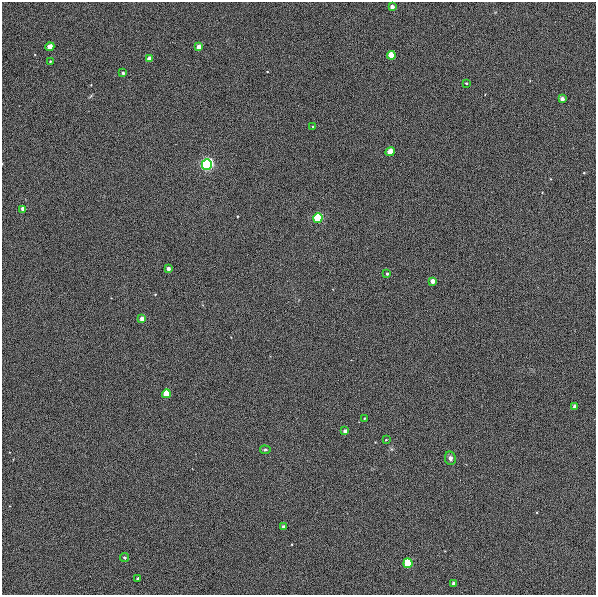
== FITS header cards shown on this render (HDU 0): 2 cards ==
NAXIS1  =                  594
NAXIS2  =                  593

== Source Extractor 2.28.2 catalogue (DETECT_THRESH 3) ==
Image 594 x 593 px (HDU 0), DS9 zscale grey, 1 PNG px = 1 image px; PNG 598 x 597 px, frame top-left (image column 1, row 593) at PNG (2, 2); each listed source drawn as its Kron ellipse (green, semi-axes under 4 px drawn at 4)
Background 1140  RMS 14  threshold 41.7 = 3 sigma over >= 5 px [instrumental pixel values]
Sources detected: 30; all 30 listed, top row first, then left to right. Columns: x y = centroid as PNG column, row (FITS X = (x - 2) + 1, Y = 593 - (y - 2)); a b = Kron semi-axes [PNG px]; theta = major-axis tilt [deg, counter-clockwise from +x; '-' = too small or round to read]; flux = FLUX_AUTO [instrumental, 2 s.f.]
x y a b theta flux
392 7 4 3 - 4800
50 47 4 4 - 8400
199 47 4 4 - 6900
391 55 4 4 - 21000
149 59 4 3 - 6100
50 61 3 3 - 830
123 73 3 3 - 1400
466 83 3 3 - 1000
562 99 4 3 - 4200
313 126 3 3 - 780
390 152 5 4 - 13000
207 164 5 5 - 330000
23 209 4 3 - 4800
318 218 5 4 - 99000
168 269 3 3 - 3500
387 274 3 3 - 1400
433 281 4 4 - 5600
142 319 4 4 - 6100
166 394 4 4 - 31000
575 406 4 3 - 3600
364 418 3 3 - 740
345 431 4 4 - 3100
386 440 4 2 - 530
265 450 5 3 - 1300
450 458 7 5 -78 3300
284 527 3 3 - 2600
124 557 4 4 - 1300
408 563 5 4 - 69000
138 579 3 3 - 2300
454 583 3 3 - 2800